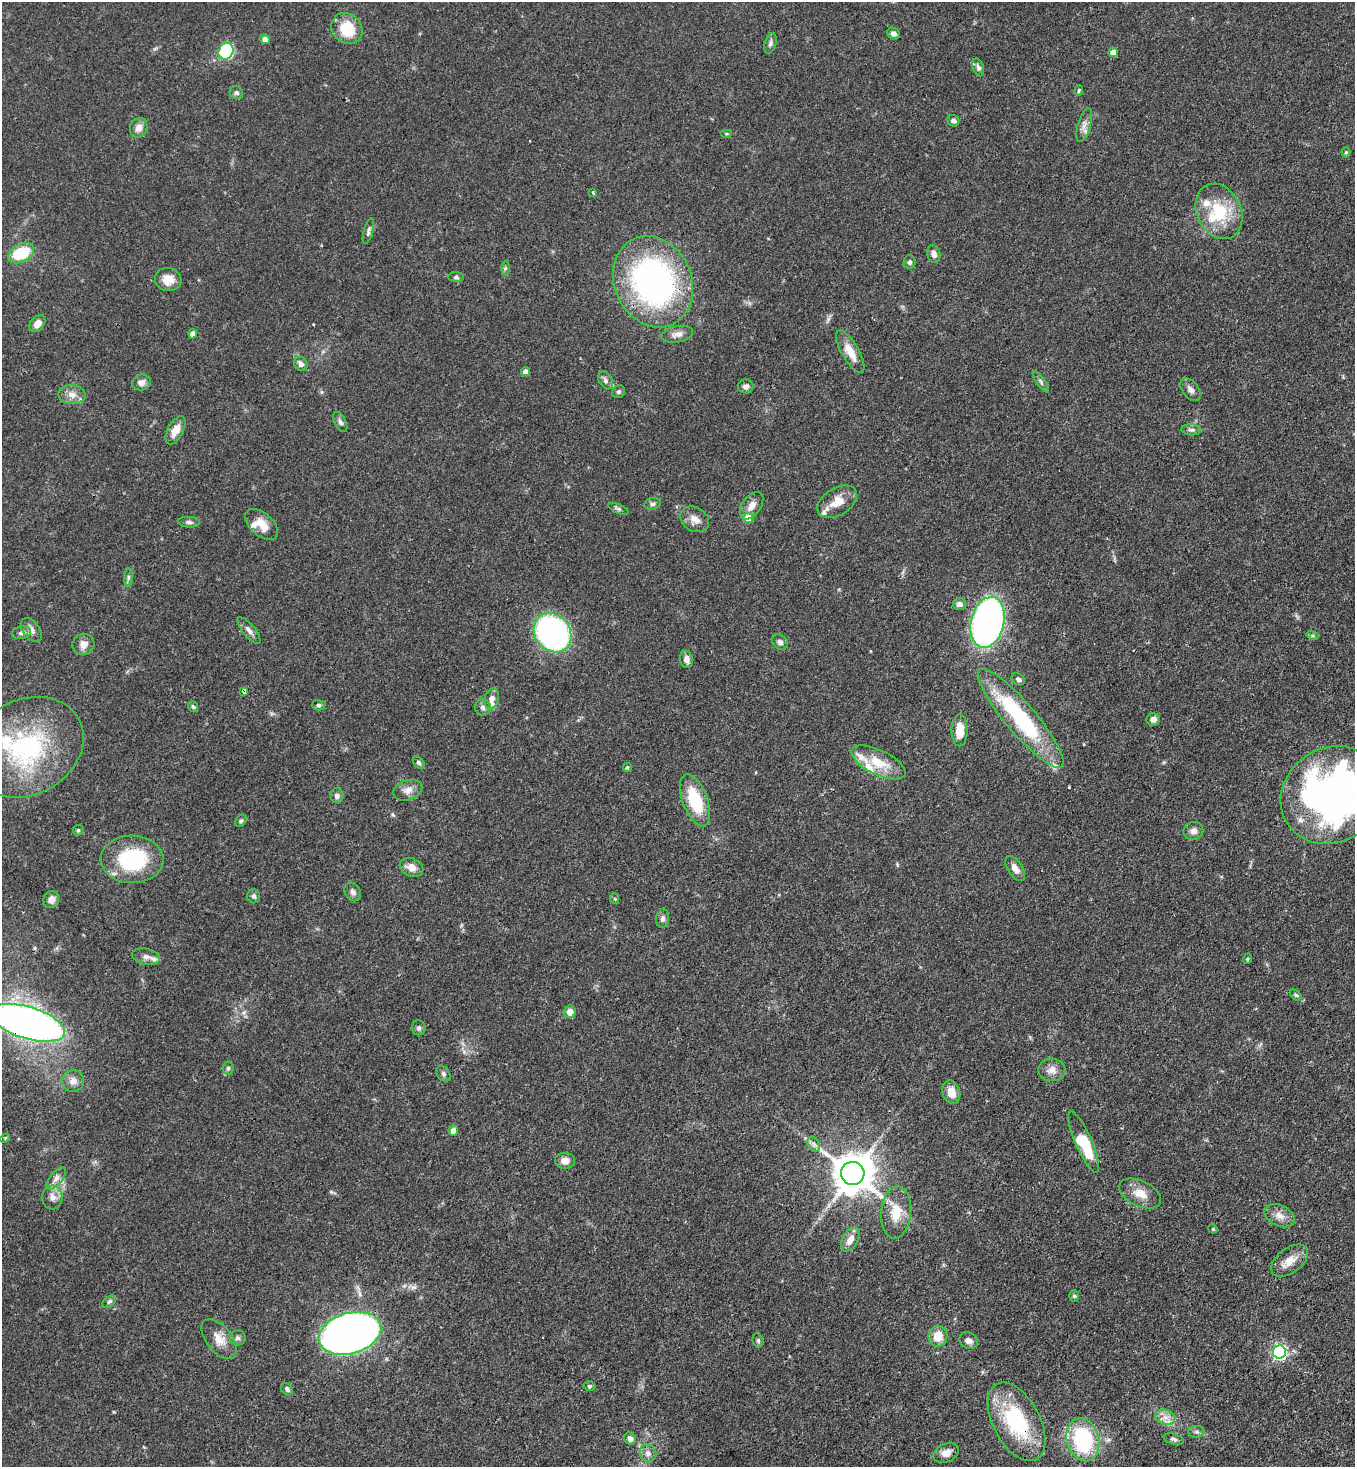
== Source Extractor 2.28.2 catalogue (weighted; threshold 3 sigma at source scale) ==
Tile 6 of 4 x 4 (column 2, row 2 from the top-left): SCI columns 1579-2931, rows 2991-4455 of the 6003 x 5981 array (HDU 1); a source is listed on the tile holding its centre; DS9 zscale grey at full resolution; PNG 1357 x 1469 px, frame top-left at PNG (2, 2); each listed source drawn as its Kron ellipse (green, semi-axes under 4 px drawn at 4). Shown black and unused: <1% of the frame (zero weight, under 3 of 4 exposures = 7% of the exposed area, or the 3 px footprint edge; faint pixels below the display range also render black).
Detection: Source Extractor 2.28.2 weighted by HDU 2 'WHT'; one run over the whole footprint, this tile lists its part. Background 0.0602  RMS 0.0036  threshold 0.0162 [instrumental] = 3 sigma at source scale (4.5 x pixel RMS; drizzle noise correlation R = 1.50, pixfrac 1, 0.05/0.05 arcsec/px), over >= 5 px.
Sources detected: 146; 2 inside a brighter object's white glare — neither listed nor drawn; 13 inside a brighter listed object's ellipse — not listed separately; the other 131 listed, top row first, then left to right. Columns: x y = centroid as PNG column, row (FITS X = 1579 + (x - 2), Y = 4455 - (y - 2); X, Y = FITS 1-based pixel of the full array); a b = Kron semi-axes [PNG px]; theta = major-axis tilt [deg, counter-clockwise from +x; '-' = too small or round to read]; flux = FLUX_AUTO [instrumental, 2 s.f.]
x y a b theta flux
347 28 16 14 -45 13
894 34 6 5 - 1.2
265 40 5 4 - 3.2
770 43 10 5 73 1.2
226 51 8 7 - 37
1113 52 5 4 - 2.9
978 67 9 5 -71 1.1
1079 90 5 3 - 0.47
236 93 7 6 - 0.84
953 121 6 5 - 1.3
1084 125 17 6 74 2.3
139 128 10 8 68 2.6
726 134 6 3 0 0.38
1346 152 5 4 - 0.59
593 192 3 3 - 0.74
1219 211 29 22 -64 17
368 231 13 4 75 1
21 253 14 9 26 15
934 254 9 6 -75 1.9
910 262 7 6 - 0.86
505 268 6 4 88 0.54
456 277 8 5 -1 0.72
168 279 13 11 -18 4.7
653 282 47 38 -65 110
37 324 9 6 50 3.2
193 334 4 4 - 2.7
677 334 16 8 11 2.3
850 352 24 8 -60 5.6
301 364 7 6 - 1.7
526 372 4 4 - 2.7
605 380 10 6 -58 1.3
1041 382 13 4 -55 0.92
141 383 9 8 - 2.1
746 386 7 7 - 1.6
1190 390 13 8 -52 1.9
618 392 7 6 - 0.83
72 395 13 9 -5 3
340 422 11 5 -63 1.1
176 430 15 7 62 4.1
1191 430 10 5 -5 1.1
837 502 22 13 32 6.2
652 504 8 6 16 0.93
752 506 15 9 55 3.1
618 509 11 4 -23 0.86
748 518 5 5 - 9
695 519 15 12 -31 3.5
189 522 11 5 -4 1.1
262 524 19 11 -42 5.5
128 577 9 4 89 0.88
959 604 7 6 - 1.5
987 622 26 16 77 150
31 630 14 8 -53 2.1
249 630 16 6 -50 1.9
21 633 10 6 11 1.4
553 633 21 17 -50 100
1313 636 6 4 -18 0.57
780 642 8 7 - 1.5
83 644 11 10 - 2.8
686 659 9 6 -77 2
1018 679 7 5 -32 0.99
244 691 3 3 - 42
492 698 10 7 74 2
319 705 7 5 -2 0.72
193 707 6 4 -52 0.73
483 707 8 8 - 1.3
1021 718 63 15 -50 44
1153 719 7 6 - 1.6
960 730 16 8 90 6.8
27 747 59 47 29 55
878 762 29 12 -26 9.3
419 763 7 5 -51 0.79
627 767 5 4 - 0.66
408 790 15 9 18 2.9
1332 795 53 47 32 180
337 796 7 6 - 1.5
695 800 27 12 -69 17
241 821 7 5 49 0.75
78 830 6 5 - 0.55
1193 831 10 9 - 1.9
132 859 31 23 -1 29
411 867 12 9 -22 3.4
1015 868 14 7 -57 2.8
353 892 10 7 -56 1.4
254 896 7 6 - 0.92
51 899 8 7 - 2.2
615 899 5 3 - 0.34
663 918 9 6 81 1.3
146 957 14 8 -11 2.5
1247 959 5 3 - 0.37
1296 995 7 4 -37 0.62
570 1012 6 6 - 3.3
28 1023 39 16 -17 240
419 1028 7 7 - 0.89
228 1068 6 5 - 0.73
1052 1070 14 11 -4 3
443 1074 9 6 -52 1
73 1081 11 10 - 2.4
951 1092 12 8 -73 4.9
453 1131 5 4 - 3.2
5 1138 5 4 - 0.4
1084 1142 33 8 -66 18
814 1144 8 5 -60 1.3
565 1161 10 8 -4 2.9
853 1173 12 11 - 1200
56 1178 13 6 50 2
1140 1193 22 12 -26 5.5
52 1197 12 10 -86 2.7
896 1212 26 15 85 8.2
1279 1216 16 10 -26 3.3
1213 1229 4 3 - 0.33
850 1239 13 7 60 3.4
1290 1261 21 12 37 5
1074 1296 6 5 - 0.61
109 1302 8 5 41 0.75
350 1333 32 20 16 300
938 1336 10 9 - 5.6
238 1338 8 7 - 1.1
219 1339 23 13 -52 5.2
758 1340 7 5 -75 0.69
969 1341 9 8 - 2
1279 1352 6 6 - 74
590 1386 6 5 - 0.59
287 1389 7 5 -55 0.87
1165 1417 10 7 -15 2.6
1017 1422 43 23 -62 33
1197 1432 8 6 -2 1
630 1438 6 5 - 1.6
1174 1439 10 5 -15 1
1083 1440 22 16 -75 36
648 1453 9 8 - 1.8
946 1453 13 9 22 3.3
Overlapping masked pixels (flux is a lower limit): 6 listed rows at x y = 653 282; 987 622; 244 691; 28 1023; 350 1333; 1017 1422
Isophote crosses this tile's border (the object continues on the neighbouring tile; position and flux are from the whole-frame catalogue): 2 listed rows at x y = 1332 795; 28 1023